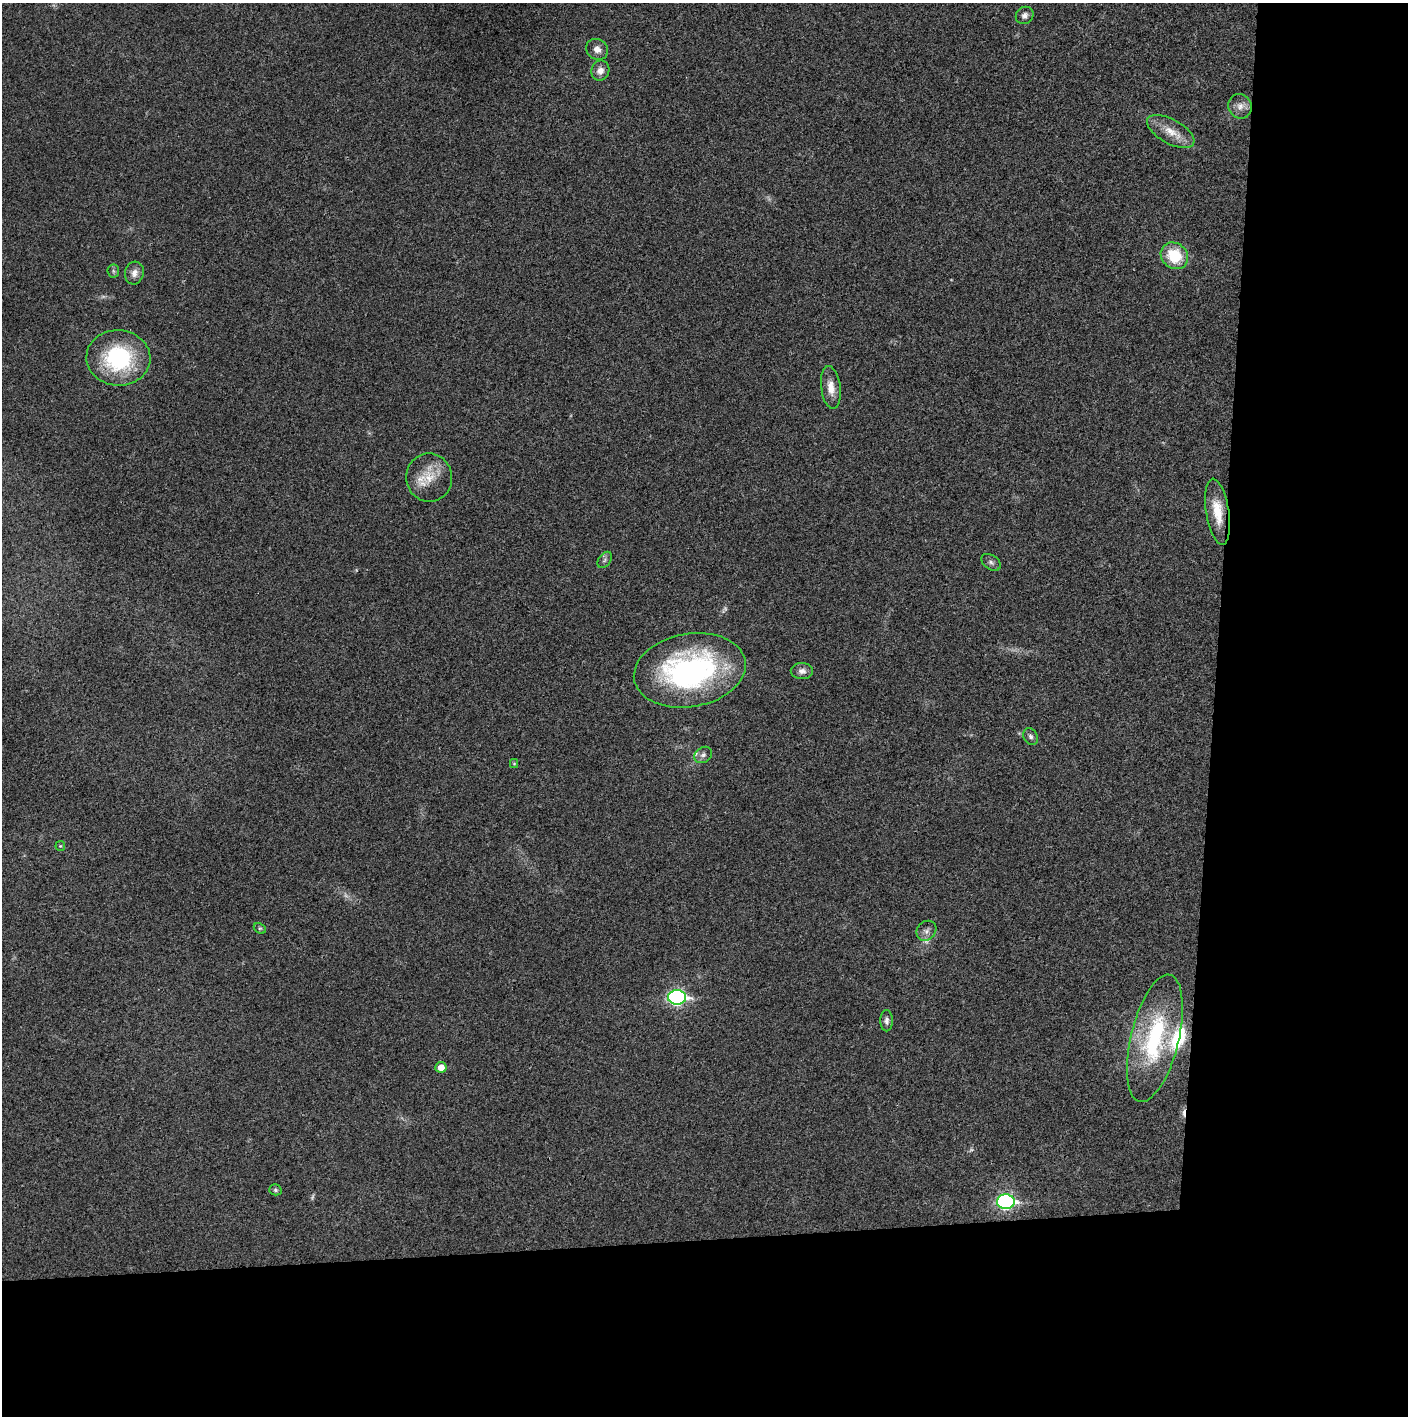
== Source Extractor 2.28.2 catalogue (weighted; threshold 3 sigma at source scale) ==
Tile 9 of 3 x 3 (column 3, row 3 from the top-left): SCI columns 2815-4220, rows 1-1414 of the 4221 x 4243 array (HDU 1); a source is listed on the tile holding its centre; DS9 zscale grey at full resolution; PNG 1410 x 1418 px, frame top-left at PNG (2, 3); each listed source drawn as its Kron ellipse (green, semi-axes under 4 px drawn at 4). Shown black and unused: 24% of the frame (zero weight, under 3 of 4 exposures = <1% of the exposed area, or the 3 px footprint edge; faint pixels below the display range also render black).
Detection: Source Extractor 2.28.2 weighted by HDU 2 'WHT'; one run over the whole footprint, this tile lists its part. Background 0.019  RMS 0.0051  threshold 0.023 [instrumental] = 3 sigma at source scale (4.5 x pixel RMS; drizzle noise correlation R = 1.50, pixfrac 1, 0.05/0.05 arcsec/px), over >= 5 px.
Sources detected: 38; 7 too faint to see at this stretch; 1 cosmic-ray / hot-pixel residue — neither listed nor drawn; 2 inside a brighter listed object's ellipse — not listed separately; the other 28 listed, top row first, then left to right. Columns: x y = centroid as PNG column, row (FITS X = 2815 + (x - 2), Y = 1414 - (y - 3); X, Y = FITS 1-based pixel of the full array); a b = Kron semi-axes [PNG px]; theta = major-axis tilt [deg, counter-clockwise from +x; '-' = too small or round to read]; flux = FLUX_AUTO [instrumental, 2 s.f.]
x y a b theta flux
1025 15 9 8 - 2.1
597 49 11 10 - 3.6
600 71 10 9 - 3.8
1240 106 12 11 - 4
1171 131 26 12 -29 8.9
1174 256 14 12 -38 19
113 271 6 6 - 1.1
134 273 11 9 76 3.5
118 358 32 28 -4 53
831 388 21 9 -82 6.4
429 478 24 23 - 13
1218 512 33 11 -81 13
605 560 9 6 52 1.4
991 562 10 7 -34 1.7
690 670 56 36 10 120
802 671 11 8 -1 2.7
1031 736 9 7 -61 1.6
703 755 9 7 36 2.1
514 763 4 4 - 0.6
60 846 5 5 - 0.59
260 928 6 5 - 0.89
926 931 11 9 48 2.5
677 997 9 7 3 120
886 1021 11 6 90 2.1
1155 1038 65 24 76 58
441 1067 5 5 - 5
275 1190 6 5 - 0.97
1006 1202 9 7 -2 110